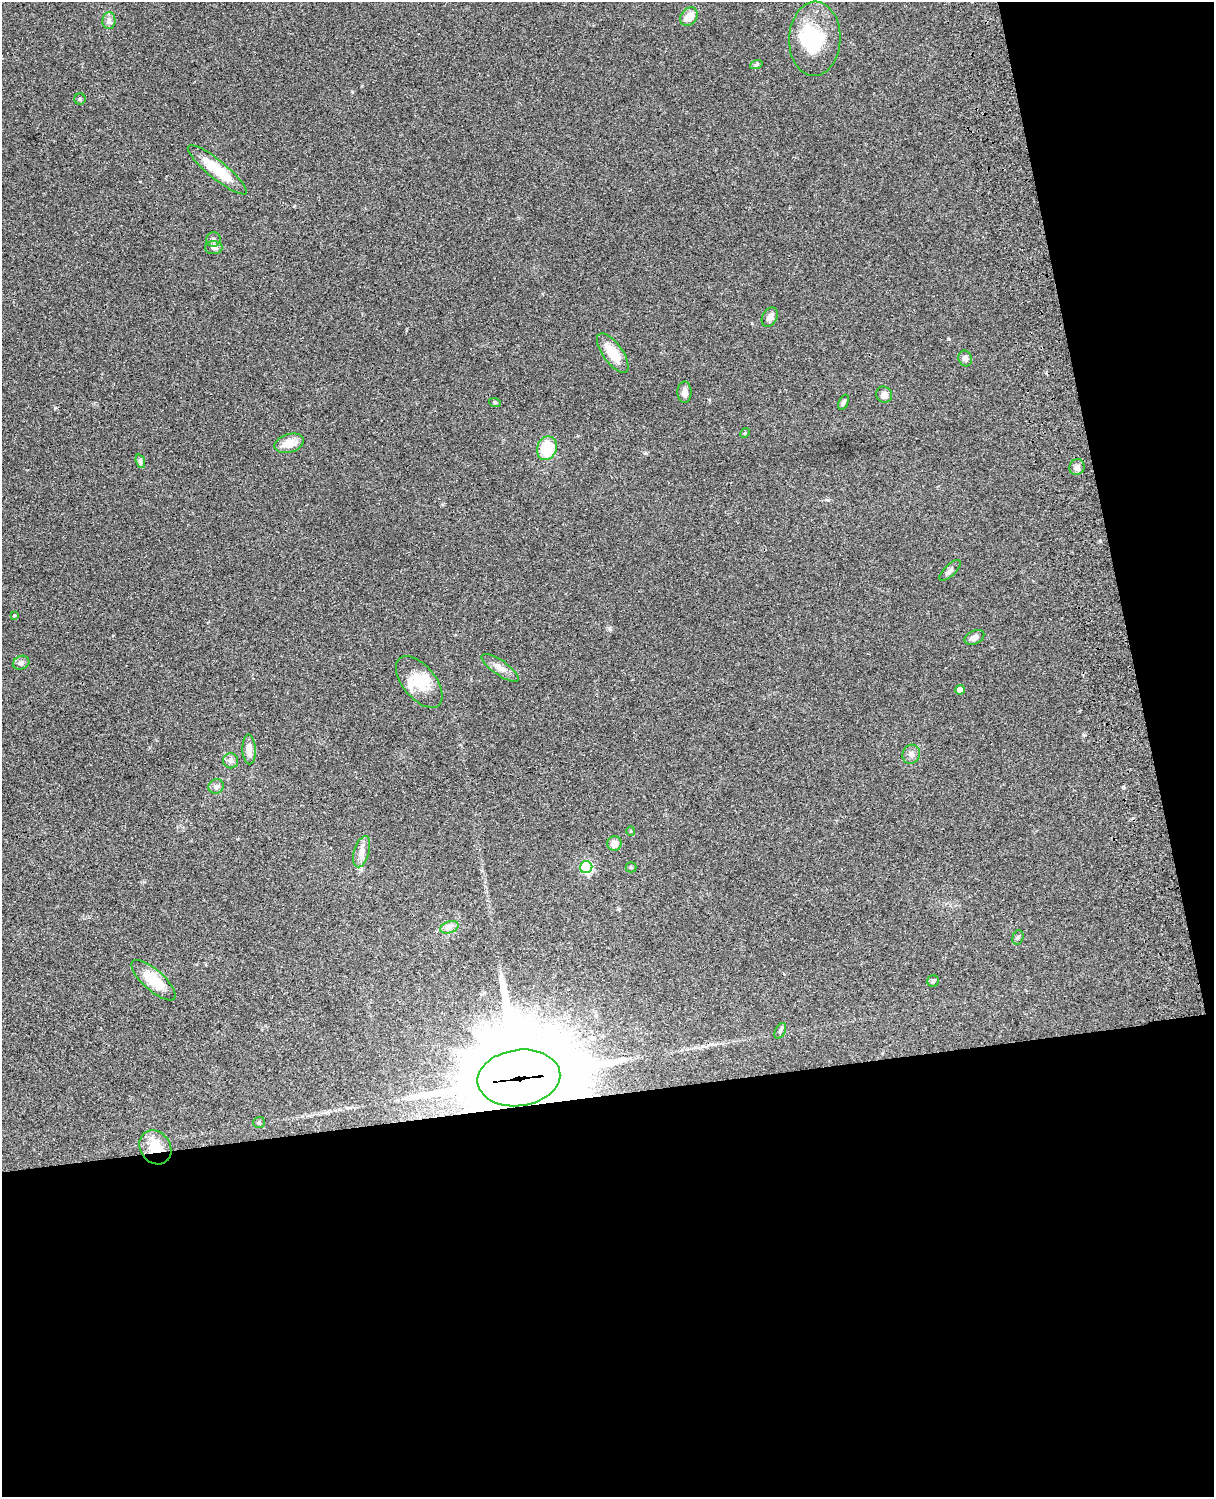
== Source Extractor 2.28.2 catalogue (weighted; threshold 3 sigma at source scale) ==
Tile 12 of 4 x 3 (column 4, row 3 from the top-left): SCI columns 3758-4969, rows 278-1772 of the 5088 x 4927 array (HDU 1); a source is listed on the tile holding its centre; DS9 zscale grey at full resolution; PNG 1216 x 1499 px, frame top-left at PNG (2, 2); each listed source drawn as its Kron ellipse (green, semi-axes under 4 px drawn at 4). Shown black and unused: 33% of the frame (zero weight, under 3 of 4 exposures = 6% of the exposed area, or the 3 px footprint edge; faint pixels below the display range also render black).
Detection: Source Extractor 2.28.2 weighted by HDU 2 'WHT'; one run over the whole footprint, this tile lists its part. Background 0.0986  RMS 0.0064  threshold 0.0286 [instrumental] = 3 sigma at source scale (4.5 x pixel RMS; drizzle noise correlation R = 1.50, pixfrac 1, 0.05/0.05 arcsec/px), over >= 5 px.
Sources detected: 48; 2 inside a brighter object's white glare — neither listed nor drawn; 2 inside a brighter listed object's ellipse — not listed separately; the other 44 listed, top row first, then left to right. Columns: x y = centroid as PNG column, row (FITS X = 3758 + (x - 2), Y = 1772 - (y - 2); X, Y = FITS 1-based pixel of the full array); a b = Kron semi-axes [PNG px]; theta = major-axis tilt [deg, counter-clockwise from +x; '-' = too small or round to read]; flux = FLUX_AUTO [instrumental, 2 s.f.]
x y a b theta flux
689 17 10 7 49 7.6
109 21 8 6 89 2.2
815 39 37 26 88 36
756 65 6 4 19 0.92
80 99 5 5 - 0.96
217 170 37 9 -39 22
213 239 7 7 - 1.7
214 248 9 6 0 1.8
770 317 10 7 61 3.8
613 353 23 10 -54 14
965 358 8 6 -71 2.3
684 392 10 7 -89 3.3
884 395 8 7 - 3
843 402 8 4 65 1.6
495 403 6 4 -19 0.7
745 433 5 4 - 0.69
289 443 15 9 16 7.9
547 448 12 9 68 21
140 461 7 4 -72 1.4
1077 467 8 7 - 2.2
950 570 14 5 44 2.1
14 615 4 3 - 0.67
974 637 10 6 26 3
21 663 8 6 24 1.9
500 668 22 7 -34 4.8
419 682 31 16 -50 15
960 690 4 4 - 3
249 749 15 6 -87 5.1
911 754 10 8 64 2.8
230 761 7 7 - 2
216 787 8 7 - 2.2
631 831 5 4 - 0.66
614 844 7 7 - 5.7
362 852 16 7 74 4.4
586 867 6 6 - 65
631 867 5 5 - 0.77
449 927 9 6 20 2.5
1018 937 7 5 73 1.2
153 980 28 10 -42 18
933 981 6 5 - 1.1
780 1031 8 5 63 1.3
519 1078 41 28 8 11000
259 1122 6 5 - 0.88
155 1147 18 15 -55 15
Overlapping masked pixels (flux is a lower limit): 2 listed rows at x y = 519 1078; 155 1147
Unlisted compact peaks at least as high as the median listed source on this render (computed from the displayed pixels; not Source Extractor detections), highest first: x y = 55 408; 610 628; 948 339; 1083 735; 645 453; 352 92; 709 400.